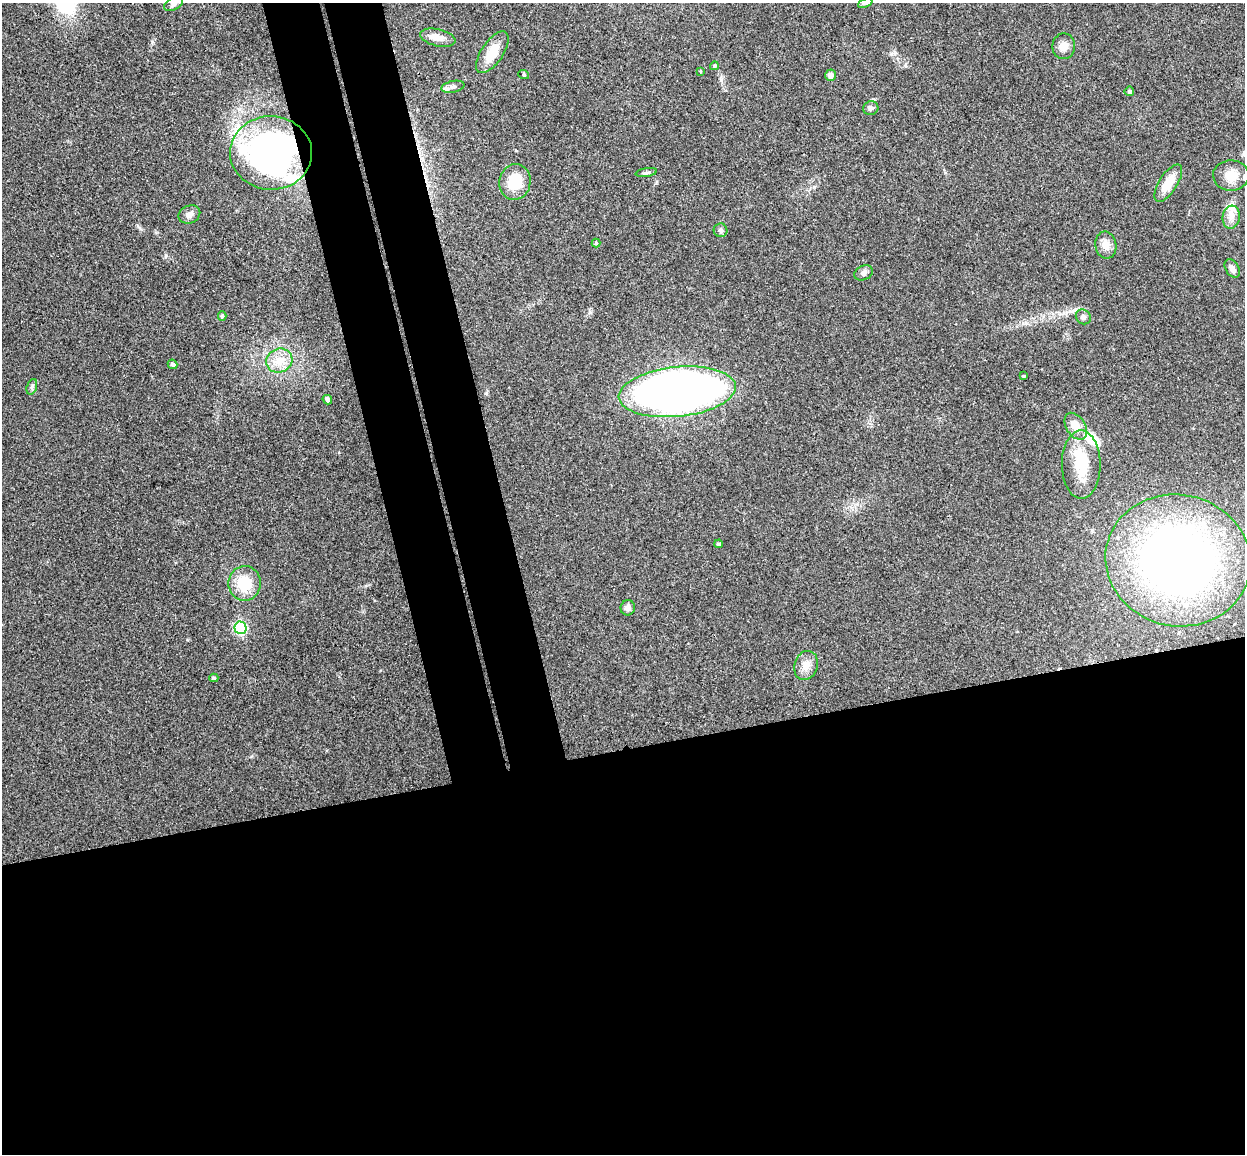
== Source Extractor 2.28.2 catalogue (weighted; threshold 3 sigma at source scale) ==
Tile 15 of 4 x 4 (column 3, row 4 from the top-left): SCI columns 2545-3787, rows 153-1304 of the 5088 x 5029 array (HDU 1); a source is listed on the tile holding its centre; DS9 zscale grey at full resolution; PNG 1247 x 1156 px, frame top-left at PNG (2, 3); each listed source drawn as its Kron ellipse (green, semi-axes under 4 px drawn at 4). Shown black and unused: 41% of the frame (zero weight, under 3 of 4 exposures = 6% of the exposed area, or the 3 px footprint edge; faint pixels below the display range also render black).
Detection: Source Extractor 2.28.2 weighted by HDU 2 'WHT'; one run over the whole footprint, this tile lists its part. Background 0.0709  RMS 0.0075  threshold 0.0339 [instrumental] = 3 sigma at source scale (4.5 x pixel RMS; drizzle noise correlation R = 1.50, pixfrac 1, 0.05/0.05 arcsec/px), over >= 5 px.
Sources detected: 44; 3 inside a brighter listed object's ellipse — not listed separately; the other 41 listed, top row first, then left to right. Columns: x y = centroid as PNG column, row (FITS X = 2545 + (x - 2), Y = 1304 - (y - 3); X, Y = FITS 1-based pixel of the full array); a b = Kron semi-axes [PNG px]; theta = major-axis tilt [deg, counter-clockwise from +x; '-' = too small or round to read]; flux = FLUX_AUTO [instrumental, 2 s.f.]
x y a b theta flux
865 3 8 4 22 1.2
174 4 10 6 29 2.4
438 38 18 8 -12 6.5
1064 46 13 11 -90 5.5
492 52 24 10 56 14
714 66 4 4 - 1.1
700 71 4 3 - 0.64
524 75 5 3 - 0.69
830 75 6 5 - 3.6
453 87 12 5 11 2.5
1129 91 5 5 - 1.5
871 108 8 7 - 2.2
271 153 41 37 -1 240
646 173 11 4 9 1.6
1231 175 18 15 0 11
515 182 18 15 79 22
1168 183 21 9 57 13
189 214 11 8 24 3.9
1231 217 11 8 82 5.9
721 230 7 6 - 1.9
596 243 4 4 - 1.1
1106 245 14 10 -80 6.5
1232 268 10 6 -58 3.4
863 273 9 7 28 3.1
222 316 4 4 - 1.5
1083 317 8 7 - 2.3
279 361 13 12 - 11
173 364 5 4 - 1.8
1024 376 4 3 - 0.75
32 387 8 5 71 1.7
677 392 59 25 6 560
327 400 5 4 - 2.5
1076 426 15 9 -58 10
1081 465 34 19 -90 25
719 544 4 3 - 1.2
1178 560 73 65 -12 460
244 583 17 16 - 23
628 608 8 7 - 3.4
241 628 6 6 - 88
806 665 15 11 71 7.2
214 678 4 4 - 1.2
Overlapping masked pixels (flux is a lower limit): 1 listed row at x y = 271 153
Isophote crosses this tile's border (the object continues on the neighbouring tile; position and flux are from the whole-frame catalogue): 2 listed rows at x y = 865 3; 174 4
Unlisted compact peaks at least as high as the median listed source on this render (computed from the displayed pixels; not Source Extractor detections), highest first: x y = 486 393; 152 42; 1026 323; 590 312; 166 255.